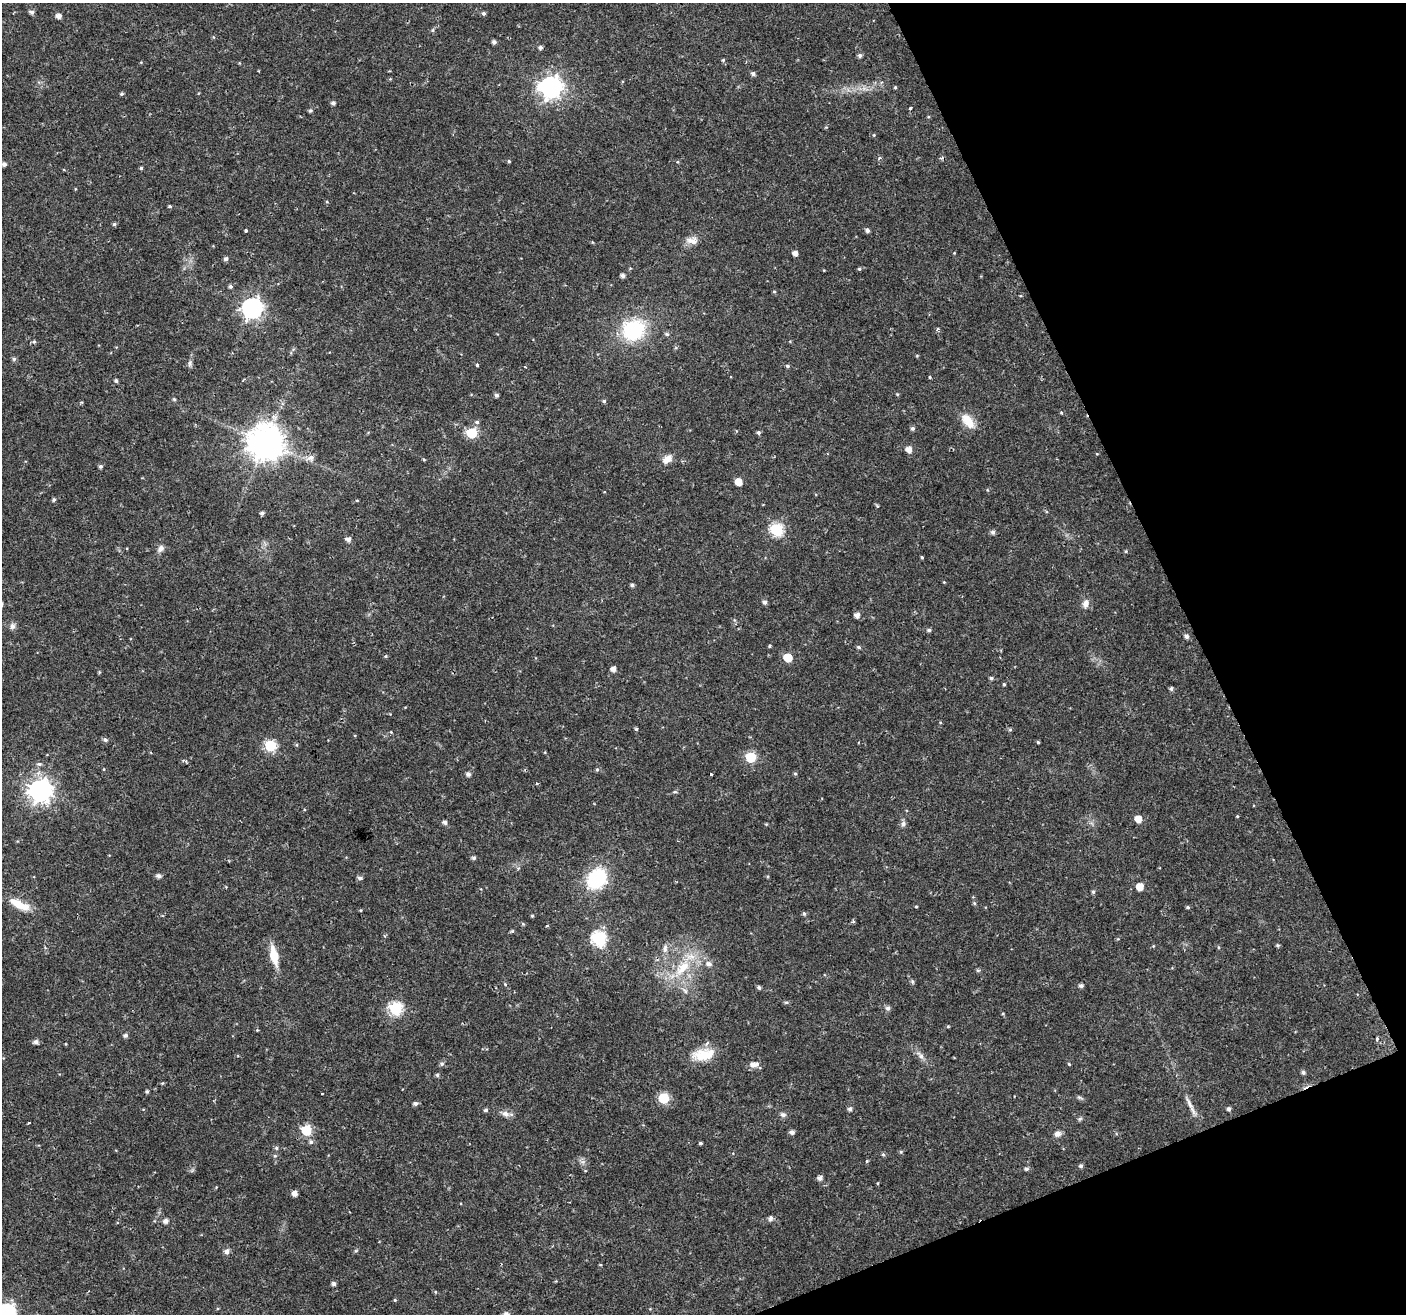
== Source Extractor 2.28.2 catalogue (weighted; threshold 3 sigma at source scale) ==
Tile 12 of 4 x 4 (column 4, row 3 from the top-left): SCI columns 4215-5618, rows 1398-2709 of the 5621 x 5477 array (HDU 1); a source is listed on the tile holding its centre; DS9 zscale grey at full resolution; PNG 1408 x 1316 px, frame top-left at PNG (2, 3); no overlay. Shown black and unused: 20% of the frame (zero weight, under 2 of 3 exposures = <1% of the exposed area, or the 3 px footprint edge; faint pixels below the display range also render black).
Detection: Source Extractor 2.28.2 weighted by HDU 2 'WHT'; one run over the whole footprint, this tile lists its part. Background 0.0197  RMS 0.0029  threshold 0.013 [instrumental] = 3 sigma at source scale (4.5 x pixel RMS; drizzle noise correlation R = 1.50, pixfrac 1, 0.0396/0.0396 arcsec/px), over >= 5 px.
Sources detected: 183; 1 inside a brighter listed object's ellipse — not listed separately; the other 182 listed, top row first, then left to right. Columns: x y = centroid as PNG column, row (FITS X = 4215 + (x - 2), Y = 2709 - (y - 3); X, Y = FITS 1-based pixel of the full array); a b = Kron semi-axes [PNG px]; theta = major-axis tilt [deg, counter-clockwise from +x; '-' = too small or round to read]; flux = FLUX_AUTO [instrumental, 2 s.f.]
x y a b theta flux
32 12 5 4 - 0.87
484 13 5 5 - 0.56
59 16 5 4 - 1.6
213 37 5 3 - 0.23
494 42 4 4 - 0.84
540 47 5 5 - 0.69
860 55 5 5 - 0.74
723 60 5 5 - 0.37
753 74 5 4 - 0.8
551 87 8 8 - 170
895 87 4 4 - 0.3
122 94 4 4 - 0.42
333 103 4 4 - 0.8
910 108 3 3 - 0.5
310 111 5 5 - 0.5
874 135 5 3 - 0.24
879 158 5 3 - 0.64
509 161 4 4 - 0.34
4 164 4 4 - 0.98
141 168 4 4 - 0.4
169 206 4 3 - 0.47
114 224 5 5 - 0.45
867 230 5 5 - 0.77
246 231 3 3 - 0.58
692 240 17 9 -6 2.2
795 253 5 5 - 1.4
954 253 4 4 - 0.2
226 259 5 5 - 0.77
859 269 4 4 - 0.36
623 276 5 4 - 1
230 286 5 4 - 0.58
774 291 5 3 - 0.31
252 308 8 8 - 130
938 329 4 4 - 0.45
633 330 24 22 17 20
667 334 6 5 - 0.47
34 342 5 5 - 0.43
14 359 5 5 - 0.51
190 363 10 5 77 0.81
477 365 3 3 - 0.42
787 366 5 4 - 0.5
525 367 3 2 - 0.3
929 377 3 3 - 0.35
116 381 4 4 - 0.56
496 395 4 4 - 0.8
174 399 4 4 - 0.38
604 401 4 4 - 0.49
1061 412 5 3 - 0.31
968 421 22 11 -52 4.3
477 422 6 5 - 0.52
912 428 5 5 - 0.65
472 433 6 6 - 21
758 433 4 4 - 0.57
266 442 10 10 - 640
909 449 6 5 - 2.1
311 457 8 7 - 1.5
424 459 4 3 - 0.28
667 459 12 8 37 2.3
100 466 5 5 - 0.6
738 482 5 5 - 3.4
54 500 4 4 - 0.5
877 506 5 4 - 0.4
262 513 5 4 - 0.7
777 530 6 6 - 38
993 532 5 5 - 0.87
348 539 6 5 - 1.1
161 548 10 7 48 1.2
922 557 4 3 - 0.34
944 582 4 4 - 0.2
632 585 4 4 - 0.62
765 602 5 5 - 0.86
1085 604 11 8 81 1.7
857 615 5 5 - 1.4
12 626 9 7 74 0.98
929 630 5 4 - 0.63
1186 636 5 5 - 0.91
770 646 3 3 - 0.77
858 647 6 4 -16 0.48
386 656 5 3 - 0.27
788 657 6 5 - 8.6
613 669 5 5 - 1.4
991 678 5 4 - 0.52
1004 684 4 3 - 0.34
1171 689 5 4 - 0.6
636 729 4 4 - 0.4
1010 730 6 4 0 0.41
391 732 4 3 - 0.25
105 740 6 5 - 0.71
1038 742 4 3 - 0.34
270 746 6 6 - 23
151 753 3 2 - 0.26
751 757 6 6 - 18
185 761 10 3 -23 0.48
39 764 8 5 0 0.69
597 769 5 5 - 0.43
468 774 5 5 - 0.95
711 774 3 3 - 1.2
795 774 5 4 - 0.37
40 790 8 8 - 220
675 792 6 3 -17 0.32
1237 816 4 3 - 0.25
1138 819 6 5 - 3.2
445 822 6 5 - 0.82
903 824 8 6 64 0.86
474 858 5 5 - 0.67
158 876 6 5 - 1.1
360 878 6 5 - 0.76
597 878 18 14 50 22
1140 887 5 5 - 3.5
1093 892 5 4 - 0.49
974 903 5 4 - 0.39
19 904 29 10 -27 5.3
916 906 4 2 - 0.26
1188 907 5 4 - 0.43
804 914 5 4 - 0.48
532 916 4 4 - 0.34
853 921 5 4 - 0.42
523 924 5 4 - 0.36
512 931 5 4 - 0.37
599 939 7 6 - 46
1277 945 5 4 - 0.4
1218 947 4 3 - 0.27
665 948 11 6 85 1.2
274 956 19 8 -78 6.6
709 964 7 7 - 1.2
682 968 28 14 47 9.7
912 981 6 4 -72 0.39
1081 985 5 4 - 0.72
759 987 5 4 - 0.61
685 991 10 4 -45 0.82
786 1002 6 4 18 0.44
396 1008 6 6 - 38
888 1008 6 6 - 0.91
948 1026 4 4 - 0.31
257 1030 3 3 - 0.38
126 1035 5 5 - 0.82
1377 1039 3 3 - 2.8
36 1042 6 5 - 0.95
703 1055 27 14 9 7.3
921 1056 7 6 - 0.96
442 1064 6 5 - 0.68
1069 1064 4 3 - 0.28
753 1065 9 8 - 1.3
1303 1072 5 5 - 0.62
437 1075 5 5 - 0.44
162 1083 5 3 - 0.29
147 1092 5 4 - 0.43
322 1094 3 3 - 0.75
1079 1097 8 3 -19 0.51
664 1098 6 6 - 19
415 1103 5 5 - 0.85
1189 1103 17 5 -64 1.8
850 1109 5 5 - 0.71
1229 1109 5 4 - 0.71
486 1110 4 4 - 0.64
505 1114 12 7 -18 1.5
783 1115 8 6 -16 0.87
1080 1119 7 5 22 0.48
29 1123 3 3 - 0.61
306 1130 6 6 - 16
792 1132 5 5 - 1
1058 1134 9 8 - 1.2
311 1142 6 5 - 0.72
700 1143 4 3 - 0.42
276 1148 5 5 - 0.46
901 1152 5 4 - 0.34
883 1154 5 4 - 0.42
275 1156 6 5 - 0.43
867 1161 3 3 - 0.37
1081 1166 5 5 - 0.64
1026 1169 5 4 - 0.69
820 1178 6 5 - 1.1
295 1194 5 5 - 1.5
770 1218 7 6 - 0.79
165 1221 6 5 - 1.2
227 1251 8 7 - 0.97
600 1265 4 3 - 0.23
334 1284 5 5 - 0.76
435 1292 5 3 - 0.23
395 1300 4 4 - 0.31
6 1313 8 7 - 84
506 1314 8 7 - 1
Isophote crosses this tile's border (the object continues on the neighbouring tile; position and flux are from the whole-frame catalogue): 2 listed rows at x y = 6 1313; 506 1314